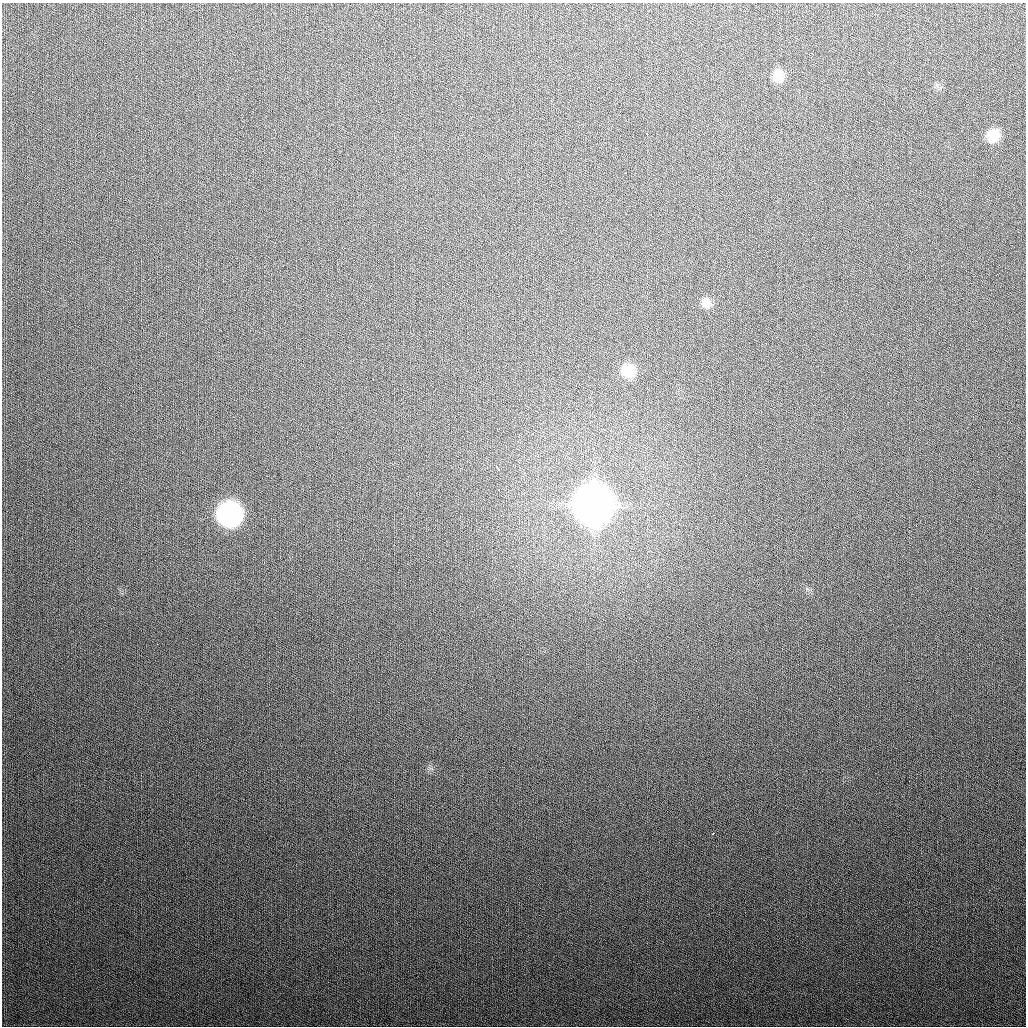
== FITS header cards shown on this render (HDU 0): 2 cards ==
NAXIS1  =                 1024
NAXIS2  =                 1024

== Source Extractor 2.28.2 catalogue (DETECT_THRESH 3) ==
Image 1024 x 1024 px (HDU 0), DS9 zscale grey, 1 PNG px = 1 image px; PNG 1028 x 1028 px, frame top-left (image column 1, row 1024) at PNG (2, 3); no overlay
Background 312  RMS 12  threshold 36.8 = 3 sigma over >= 5 px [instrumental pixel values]
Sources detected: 8; all 8 listed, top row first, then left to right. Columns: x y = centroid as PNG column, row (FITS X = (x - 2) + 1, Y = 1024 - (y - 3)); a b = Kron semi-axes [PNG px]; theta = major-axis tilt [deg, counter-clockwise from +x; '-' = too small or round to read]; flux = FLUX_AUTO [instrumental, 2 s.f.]
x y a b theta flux
778 75 13 11 89 1.2e+04
993 135 12 12 - 1.9e+04
706 303 13 12 - 7.2e+03
628 370 13 13 - 2.3e+04
497 467 6 2 -57 3.0e+03
593 504 16 15 - 3.3e+06
229 514 14 14 - 3.6e+05
713 833 3 3 - 2.2e+03